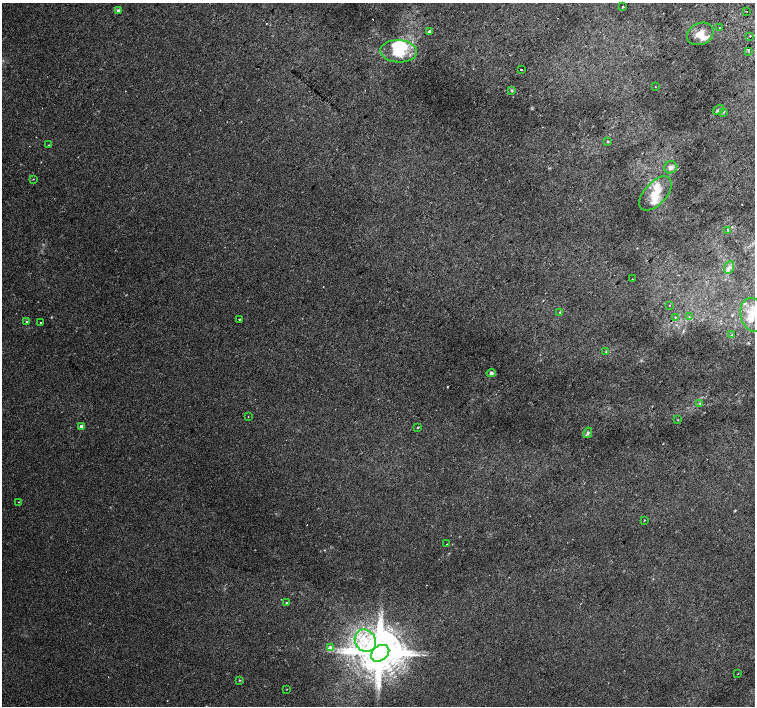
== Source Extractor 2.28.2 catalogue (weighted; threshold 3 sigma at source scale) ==
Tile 10 of 4 x 4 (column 2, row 3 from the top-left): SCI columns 1544-3049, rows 1663-3070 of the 6093 x 6076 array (HDU 1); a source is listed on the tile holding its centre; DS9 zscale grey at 2 x 2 block average (1 PNG px = mean of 2 x 2 image px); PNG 757 x 708 px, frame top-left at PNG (2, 3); each listed source drawn as its Kron ellipse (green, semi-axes under 4 px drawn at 4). Shown black and unused: <1% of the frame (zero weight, under 2 of 3 exposures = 2% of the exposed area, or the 3 px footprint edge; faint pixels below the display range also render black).
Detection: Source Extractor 2.28.2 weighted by HDU 2 'WHT'; one run over the whole footprint, this tile lists its part. Background 0.00501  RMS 0.0038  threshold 0.0171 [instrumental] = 3 sigma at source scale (4.5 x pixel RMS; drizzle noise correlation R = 1.50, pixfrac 1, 0.0396/0.0396 arcsec/px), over >= 5 px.
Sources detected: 60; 3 inside a brighter object's white glare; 2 cosmic-ray / hot-pixel residue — neither listed nor drawn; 6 inside a brighter listed object's ellipse — not listed separately; the other 49 listed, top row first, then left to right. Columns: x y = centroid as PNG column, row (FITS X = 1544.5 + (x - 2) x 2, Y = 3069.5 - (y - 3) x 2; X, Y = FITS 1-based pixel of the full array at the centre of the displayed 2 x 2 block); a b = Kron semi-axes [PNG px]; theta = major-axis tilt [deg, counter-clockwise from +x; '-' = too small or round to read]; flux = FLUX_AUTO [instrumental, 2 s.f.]
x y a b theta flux
622 6 2 2 - 0.94
118 10 4 4 - 1.5
747 11 2 2 - 1.1
719 28 2 2 - 1.1
429 31 3 2 - 1.7
700 34 14 11 25 11
750 36 2 2 - 0.57
399 51 18 11 -3 23
749 51 2 2 - 0.7
521 70 2 2 - 2.1
655 87 2 2 - 0.39
512 90 4 3 - 1
718 110 6 3 33 2.2
723 112 4 3 - 0.94
608 141 3 3 - 0.72
49 145 3 2 - 0.46
671 167 6 6 - 3.9
33 179 2 2 - 0.47
655 193 21 11 48 17
728 230 3 3 - 0.83
729 267 6 5 - 3.2
632 279 2 2 - 0.75
669 305 2 2 - 0.4
560 312 3 2 - 0.72
753 315 17 12 -77 16
675 317 3 2 - 0.51
689 317 3 2 - 0.62
239 319 2 2 - 1.2
26 322 2 2 - 1.1
41 323 2 2 - 0.76
731 335 4 2 - 0.68
606 351 3 2 - 0.75
491 373 4 4 - 2.5
700 404 3 2 - 0.68
248 417 2 2 - 0.38
678 420 2 2 - 0.43
81 426 3 2 - 4.5
418 427 2 2 - 0.92
588 433 5 4 - 1.7
19 502 2 2 - 0.41
644 520 3 2 - 0.47
447 544 2 2 - 0.3
286 603 3 3 - 1.1
365 641 12 10 -53 19
330 648 3 3 - 7.5
380 653 10 7 36 3000
738 674 2 2 - 0.44
239 680 3 2 - 0.6
287 689 2 2 - 0.37
Isophote crosses this tile's border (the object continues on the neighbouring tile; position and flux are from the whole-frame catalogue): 1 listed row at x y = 753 315
Diffuse or blended objects may show on this block-average render without a row.